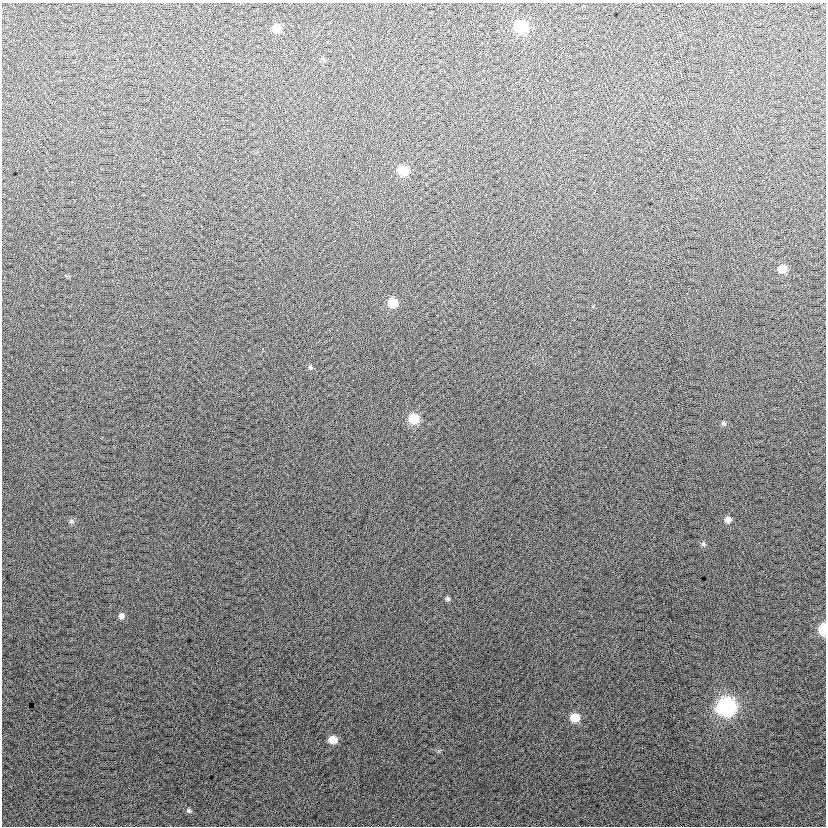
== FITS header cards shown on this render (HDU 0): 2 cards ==
NAXIS1  =                  824
NAXIS2  =                  824

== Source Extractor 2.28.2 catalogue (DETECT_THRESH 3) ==
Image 824 x 824 px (HDU 0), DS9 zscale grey, 1 PNG px = 1 image px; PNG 828 x 828 px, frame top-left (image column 1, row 824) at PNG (2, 3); no overlay
Background 12.9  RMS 14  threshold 41.2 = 3 sigma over >= 5 px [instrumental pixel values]
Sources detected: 19; all 19 listed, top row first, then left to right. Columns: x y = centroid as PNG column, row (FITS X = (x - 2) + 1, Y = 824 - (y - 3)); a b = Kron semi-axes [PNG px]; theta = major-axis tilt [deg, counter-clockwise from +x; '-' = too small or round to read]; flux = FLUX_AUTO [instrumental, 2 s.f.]
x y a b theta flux
521 27 8 8 - 54000
277 28 8 8 - 12000
323 59 6 4 -45 1400
403 171 8 8 - 24000
782 269 8 7 - 11000
393 303 8 8 - 18000
310 367 7 5 -63 2000
414 419 9 9 - 21000
723 423 6 5 - 1800
728 519 7 7 - 4500
71 521 7 5 46 2000
703 544 7 6 - 2000
448 599 6 6 - 1900
121 616 8 7 - 3300
823 630 8 5 -89 34000
726 707 10 9 - 250000
575 718 8 8 - 17000
333 740 8 7 - 11000
189 811 8 6 -26 2100
At the frame edge (FLAGS 8, measured only in part): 1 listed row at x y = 823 630